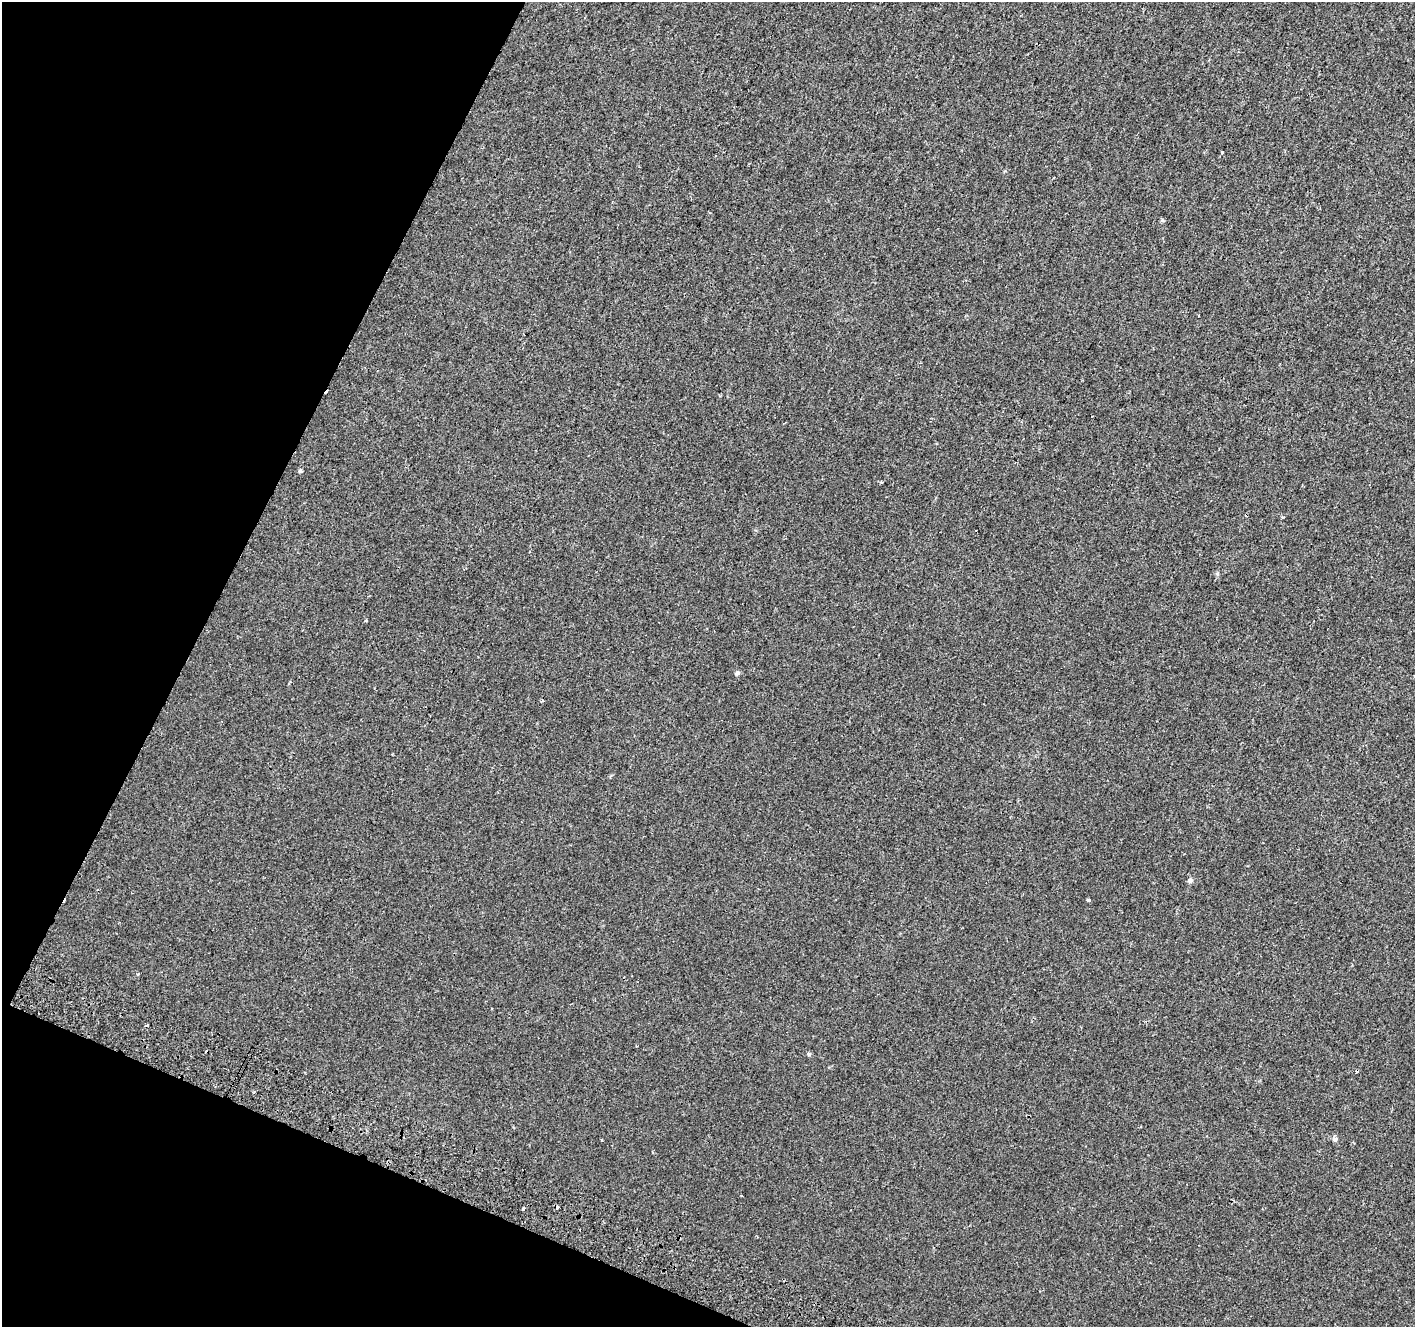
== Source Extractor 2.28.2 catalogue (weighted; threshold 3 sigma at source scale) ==
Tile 9 of 4 x 4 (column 1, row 3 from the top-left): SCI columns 31-1443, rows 1585-2909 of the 5718 x 5883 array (HDU 1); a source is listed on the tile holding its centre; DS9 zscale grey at full resolution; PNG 1417 x 1329 px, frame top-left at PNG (2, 2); no overlay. Shown black and unused: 21% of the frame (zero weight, under 2 of 3 exposures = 3% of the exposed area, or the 3 px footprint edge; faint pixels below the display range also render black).
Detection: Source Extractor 2.28.2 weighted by HDU 2 'WHT'; one run over the whole footprint, this tile lists its part. Background 5.91e-04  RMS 0.0039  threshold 0.0175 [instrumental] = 3 sigma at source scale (4.5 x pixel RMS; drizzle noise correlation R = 1.50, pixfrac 1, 0.0396/0.0396 arcsec/px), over >= 5 px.
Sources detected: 13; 4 cosmic-ray / hot-pixel residue — not listed; the other 9 listed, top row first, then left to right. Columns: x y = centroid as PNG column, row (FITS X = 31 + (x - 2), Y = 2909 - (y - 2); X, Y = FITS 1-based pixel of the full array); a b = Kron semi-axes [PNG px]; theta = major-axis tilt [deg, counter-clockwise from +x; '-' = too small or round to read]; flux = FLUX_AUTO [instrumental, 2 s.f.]
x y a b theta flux
300 471 5 4 - 0.63
366 621 3 3 - 0.41
737 673 6 5 - 0.74
1190 880 7 6 - 0.82
1088 900 3 3 - 1.2
138 974 3 2 - 0.35
1335 1139 7 6 - 0.88
602 1140 3 3 - 0.45
523 1208 3 3 - 1.4